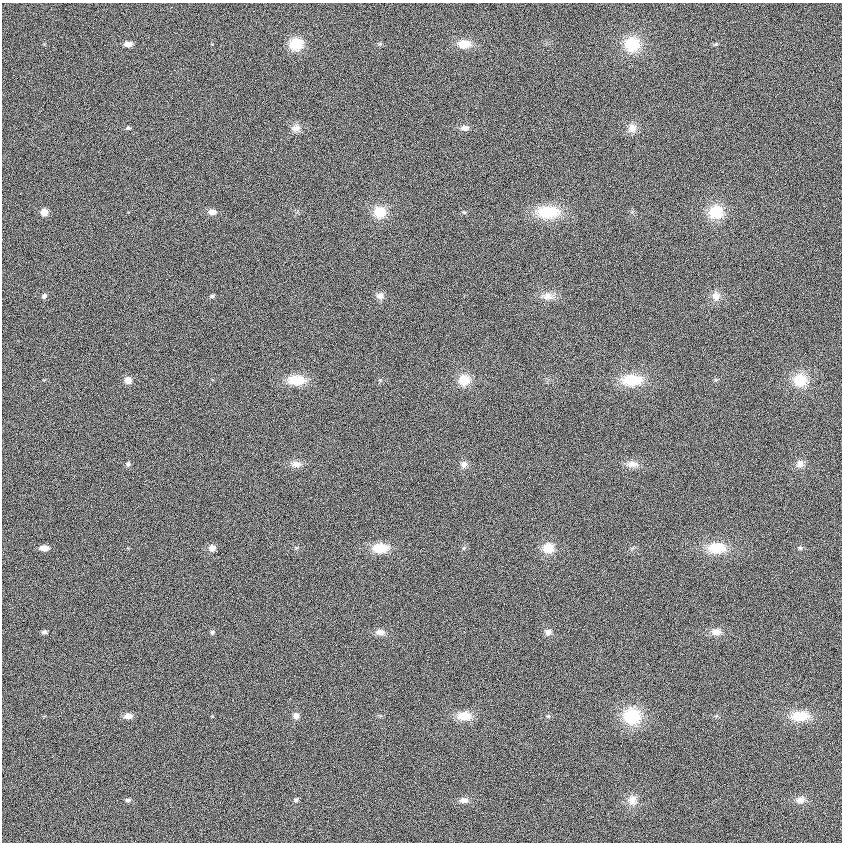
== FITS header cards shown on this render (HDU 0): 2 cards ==
NAXIS1  =                  840
NAXIS2  =                  840

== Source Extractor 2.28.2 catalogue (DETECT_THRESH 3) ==
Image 840 x 840 px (HDU 0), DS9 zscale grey, 1 PNG px = 1 image px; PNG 844 x 844 px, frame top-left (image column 1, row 840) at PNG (2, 3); no overlay
Background 0.0282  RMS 0.99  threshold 2.97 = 3 sigma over >= 5 px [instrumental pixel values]
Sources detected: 54; all 54 listed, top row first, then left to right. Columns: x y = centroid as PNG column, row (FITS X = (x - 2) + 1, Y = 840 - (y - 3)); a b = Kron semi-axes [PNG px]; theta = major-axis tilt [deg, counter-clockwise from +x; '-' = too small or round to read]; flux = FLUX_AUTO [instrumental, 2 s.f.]
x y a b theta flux
128 44 7 5 1 500
296 44 15 13 10 1600
464 44 13 8 -1 1200
632 44 17 17 - 2100
716 44 5 4 - 80
128 128 6 4 0 130
296 128 12 10 8 430
464 128 9 7 2 330
632 128 12 11 - 530
44 212 6 6 - 570
212 212 7 5 -5 470
380 212 12 12 - 1400
464 212 5 4 - 76
548 212 29 15 0 2500
716 212 15 14 - 2000
44 296 6 5 - 170
212 296 6 4 7 140
380 296 9 8 - 350
547 296 17 10 -1 580
716 296 11 10 - 530
128 380 7 7 - 540
296 380 19 10 -1 1600
464 380 11 11 - 1300
632 380 23 13 0 2100
716 380 6 4 -43 94
800 380 13 13 - 1800
128 464 6 6 - 160
296 464 14 8 -7 450
464 464 8 8 - 340
632 464 14 8 0 530
800 464 9 8 - 450
44 548 8 5 1 560
212 548 6 6 - 480
380 548 16 10 1 1400
464 548 5 4 - 91
548 548 10 10 - 1200
716 548 19 11 2 1900
800 548 5 5 - 100
44 632 6 4 4 160
212 632 6 5 - 130
380 632 11 8 -5 360
548 632 8 7 - 320
716 632 13 8 -1 510
128 716 8 6 5 520
296 716 6 6 - 460
464 716 14 8 -1 1300
548 716 5 4 - 86
632 716 22 20 -21 2600
800 716 17 10 1 1800
128 800 7 4 7 150
296 800 5 4 - 140
464 800 11 7 -1 340
632 800 14 13 - 640
800 800 11 7 6 430